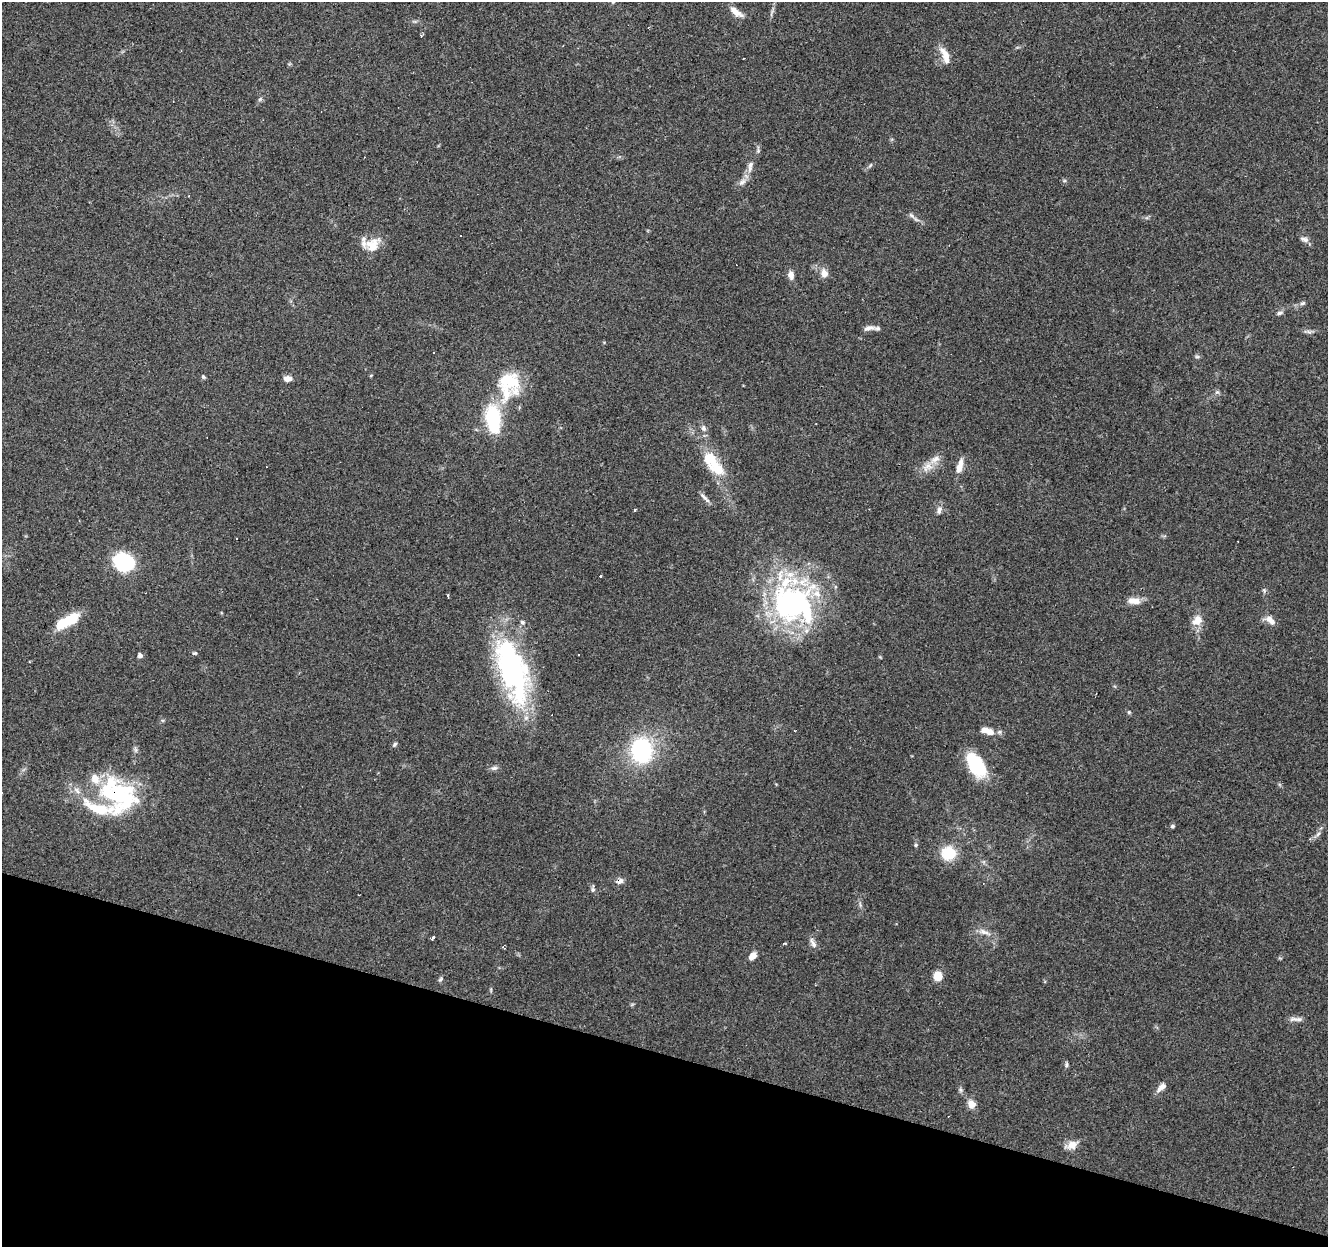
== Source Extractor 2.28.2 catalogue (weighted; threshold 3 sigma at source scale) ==
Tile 15 of 4 x 4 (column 3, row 4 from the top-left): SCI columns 2651-3976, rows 214-1458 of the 5306 x 5470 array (HDU 1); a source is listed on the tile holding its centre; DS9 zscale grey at full resolution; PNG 1330 x 1249 px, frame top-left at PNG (2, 2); no overlay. Shown black and unused: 15% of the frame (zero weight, under 3 of 4 exposures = <1% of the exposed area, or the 3 px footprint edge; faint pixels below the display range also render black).
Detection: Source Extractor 2.28.2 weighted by HDU 2 'WHT'; one run over the whole footprint, this tile lists its part. Background 0.085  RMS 0.0048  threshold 0.0215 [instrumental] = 3 sigma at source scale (4.5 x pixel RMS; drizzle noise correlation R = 1.50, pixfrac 1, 0.0396/0.0396 arcsec/px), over >= 5 px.
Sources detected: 95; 3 inside a brighter object's white glare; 9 cosmic-ray / hot-pixel residue — not listed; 9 inside a brighter listed object's ellipse — not listed separately; the other 74 listed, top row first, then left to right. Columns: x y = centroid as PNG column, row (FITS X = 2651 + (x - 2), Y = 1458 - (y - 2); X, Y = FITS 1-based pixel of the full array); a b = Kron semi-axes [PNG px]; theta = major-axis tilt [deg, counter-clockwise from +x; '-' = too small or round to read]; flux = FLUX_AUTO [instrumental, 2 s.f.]
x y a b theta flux
736 12 20 7 -38 4.2
771 13 14 2 73 1.2
421 35 4 3 - 0.76
945 55 21 8 -66 6.1
260 99 6 5 - 0.85
870 165 6 5 - 0.82
750 166 19 7 79 3.6
1064 181 6 3 18 0.66
742 182 12 7 35 2.5
911 215 11 4 -41 1.5
460 236 3 3 - 2.6
1304 239 12 6 -19 2
372 245 22 16 37 8.1
824 273 10 9 - 3.7
791 275 11 7 -80 2.9
1303 303 8 5 26 1.1
1279 313 9 4 17 1.2
869 328 16 6 9 2.7
1308 331 14 3 -12 1.3
371 375 5 3 - 0.42
203 377 6 5 - 0.74
288 378 9 7 -3 2.9
509 381 31 21 1 19
1217 392 6 6 - 1
493 419 36 17 -82 29
703 428 9 7 -70 1.9
960 466 20 7 74 4.4
927 467 17 11 32 5.4
717 468 28 17 -47 14
705 498 19 4 -46 1.9
635 510 3 3 - 1
939 510 11 7 71 2.1
237 538 3 2 - 0.61
124 562 17 14 -21 48
600 576 3 3 - 0.83
1264 590 7 5 -78 0.83
817 594 12 10 -25 5.3
1134 601 17 9 -1 4.6
792 602 28 26 76 130
1197 620 13 11 44 5.6
1270 620 15 8 -41 3.6
68 621 28 10 30 15
195 653 7 5 2 0.76
578 655 3 2 - 0.59
140 656 5 5 - 1.8
512 669 74 32 -71 100
1129 712 5 4 - 0.67
990 732 10 8 -13 3.9
395 744 6 5 - 0.94
641 750 21 18 -85 53
976 765 27 15 -58 28
494 768 10 5 14 1.4
118 795 48 36 -41 59
1172 826 6 4 4 0.82
1318 834 9 3 45 1.2
916 845 6 4 23 0.67
948 853 14 13 - 15
620 881 11 7 30 1.9
593 889 9 5 83 1.2
860 905 8 3 -85 0.96
984 932 20 6 -20 3.5
433 938 3 3 - 3.1
785 943 3 2 - 0.78
813 943 16 6 -62 2.3
504 947 6 3 -38 0.49
753 956 10 7 42 3.4
938 976 6 5 - 18
441 979 8 5 50 0.87
1299 1019 13 7 3 2.1
1066 1064 7 4 -87 0.93
1161 1087 15 7 41 2.9
961 1090 6 6 - 0.96
971 1104 11 9 -60 3.8
1071 1145 16 9 21 4.5
Overlapping masked pixels (flux is a lower limit): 2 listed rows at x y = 118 795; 620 881